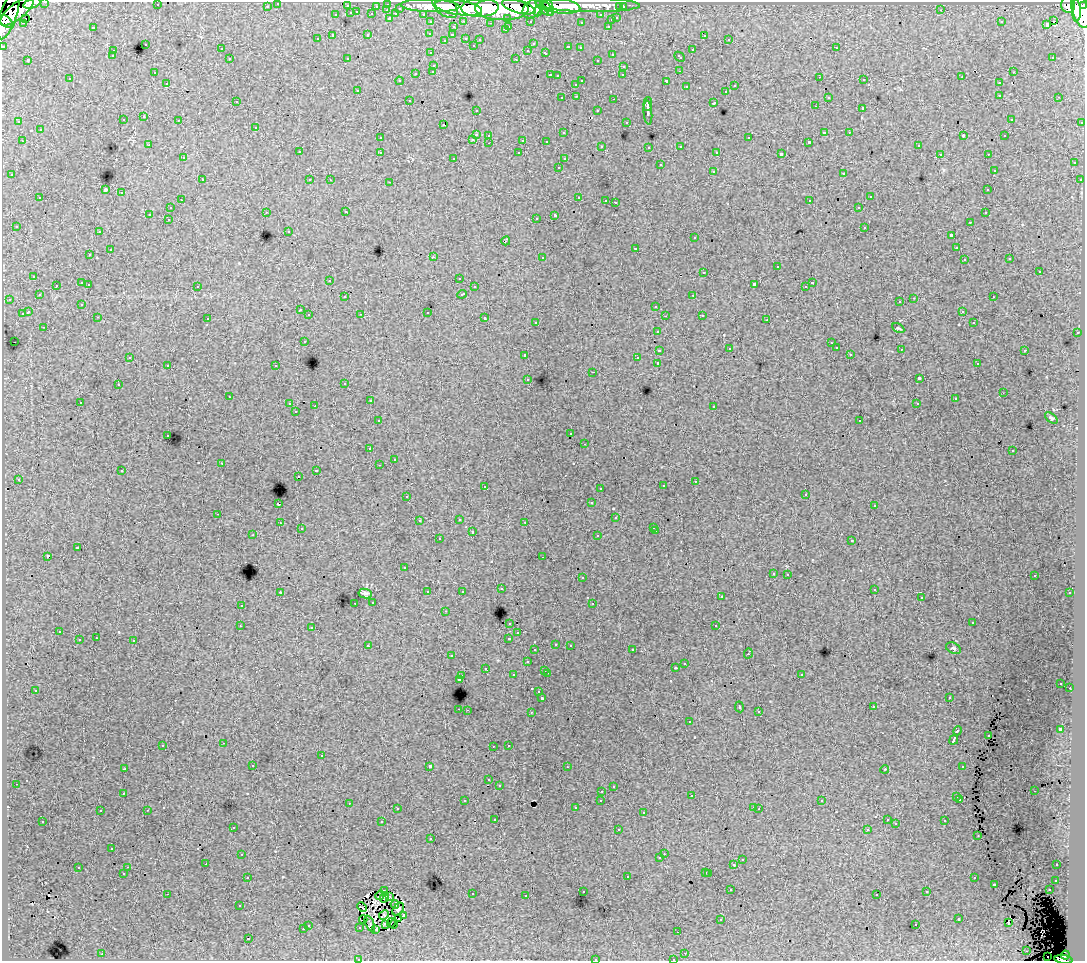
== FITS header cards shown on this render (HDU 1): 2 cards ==
NAXIS1  =                 1083
NAXIS2  =                  959

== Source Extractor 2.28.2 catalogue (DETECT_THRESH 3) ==
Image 1083 x 959 px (HDU 1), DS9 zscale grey, 1 PNG px = 1 image px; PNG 1087 x 963 px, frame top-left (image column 1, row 959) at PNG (2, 2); each listed source drawn as its Kron ellipse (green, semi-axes under 4 px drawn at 4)
Background 65.1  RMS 0.67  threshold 2.01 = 3 sigma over >= 5 px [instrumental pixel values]
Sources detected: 539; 10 with non-positive FLUX_AUTO (blend fragments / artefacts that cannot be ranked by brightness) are neither listed nor drawn; of the other 529, the 500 brightest by FLUX_AUTO listed and drawn (29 fainter detections omitted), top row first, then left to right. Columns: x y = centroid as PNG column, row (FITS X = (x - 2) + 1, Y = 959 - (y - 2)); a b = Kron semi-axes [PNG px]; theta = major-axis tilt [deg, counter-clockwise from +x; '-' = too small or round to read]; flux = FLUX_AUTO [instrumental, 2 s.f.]
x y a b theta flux
45 2 3 2 - 2200
32 3 9 4 20 32000
278 3 3 3 - 1600
388 4 3 3 - 3100
157 5 2 2 - 51
590 5 50 7 -1 100000
1068 5 8 7 - 63000
267 6 3 3 - 1200
347 6 3 3 - 560
376 6 3 2 - 760
430 6 29 6 -2 170000
445 6 15 9 -41 120000
558 6 22 7 -7 150000
1084 6 4 3 - 36000
519 7 17 6 -16 200000
548 7 9 3 -69 59000
620 7 3 3 - 900
623 7 3 3 - 1900
400 8 3 3 - 620
459 8 24 7 -9 320000
480 8 18 9 2 290000
545 8 10 5 -42 96000
502 9 27 11 -1 470000
532 9 11 8 44 170000
1080 9 19 8 -75 300000
387 10 3 2 - 300
941 10 3 2 - 74
17 11 20 8 39 190000
538 11 6 4 70 51000
1076 11 11 4 -89 110000
357 12 3 2 - 260
351 13 3 3 - 630
372 14 3 3 - 800
396 14 3 3 - 770
423 14 3 2 - 1400
8 15 25 8 72 210000
336 15 3 3 - 230
601 15 3 3 - 1200
25 18 2 2 - 330
390 18 3 3 - 810
508 18 3 3 - 770
617 18 3 3 - 380
611 20 3 3 - 190
6 21 7 5 -37 83000
464 21 3 2 - 310
530 21 3 3 - 820
1054 21 3 2 - 83
431 22 3 3 - 1600
581 22 3 2 - 48
1001 22 3 3 - 82
23 23 3 2 - 150
490 23 3 2 - 48
1047 24 4 3 - 260
509 26 3 2 - 270
608 26 3 3 - 300
93 27 3 3 - 500
453 27 3 3 - 230
505 30 3 3 - 150
430 33 4 4 - 94
368 35 3 3 - 360
452 35 3 3 - 150
704 35 3 3 - 170
333 36 3 3 - 1300
466 38 3 3 - 120
317 39 3 3 - 160
729 39 3 2 - 87
445 40 3 3 - 87
480 40 3 3 - 150
145 44 3 3 - 290
533 44 3 3 - 140
473 45 3 3 - 97
3 46 3 3 - 3400
568 47 3 3 - 420
580 48 3 3 - 140
836 48 3 2 - 250
221 49 3 3 - 260
528 50 3 3 - 200
692 50 3 3 - 350
113 51 3 3 - 270
431 53 3 2 - 79
546 53 4 3 - 330
612 54 3 3 - 270
112 56 3 3 - 110
680 57 6 3 -43 420
1053 57 3 2 - 190
347 58 3 2 - 41
230 59 3 3 - 270
516 59 3 2 - 580
28 60 3 3 - 54
597 60 3 3 - 220
434 65 3 3 - 310
624 66 3 3 - 280
433 71 3 3 - 130
679 71 3 2 - 46
154 72 3 3 - 130
1013 72 3 2 - 190
416 73 3 3 - 390
550 75 3 2 - 300
623 75 3 2 - 68
557 76 3 2 - 58
820 77 2 2 - 110
962 77 3 2 - 50
70 79 3 3 - 190
864 80 3 2 - 150
399 81 4 4 - 140
582 81 3 2 - 390
666 81 3 3 - 980
167 83 3 2 - 120
999 83 3 3 - 270
576 84 3 3 - 190
735 86 3 3 - 220
686 87 3 3 - 240
358 90 3 3 - 130
726 91 3 2 - 87
1000 95 3 3 - 180
577 96 3 2 - 190
828 97 3 3 - 130
1059 97 3 2 - 160
562 98 3 3 - 170
614 99 3 2 - 380
409 100 3 2 - 200
236 101 3 2 - 65
714 103 3 3 - 730
648 104 7 2 86 2100
815 106 2 2 - 43
863 108 3 3 - 1200
476 110 3 2 - 170
598 111 3 3 - 240
648 112 12 4 -85 2000
144 117 3 3 - 200
1011 119 3 3 - 96
123 120 3 3 - 180
179 120 3 2 - 91
19 122 3 3 - 160
626 122 3 2 - 69
1082 122 3 3 - 430
443 125 3 2 - 68
256 127 3 3 - 230
40 130 3 3 - 390
824 132 4 2 - 430
849 132 3 2 - 110
563 133 3 3 - 200
476 134 3 3 - 730
489 135 3 3 - 160
963 135 3 2 - 280
1005 136 3 3 - 190
380 138 3 3 - 180
749 138 3 3 - 340
473 139 3 2 - 240
523 140 3 3 - 460
22 141 3 2 - 220
546 141 3 3 - 110
809 142 3 3 - 56
489 143 3 2 - 260
149 145 3 2 - 85
918 145 3 3 - 120
602 146 3 3 - 170
681 146 3 3 - 200
649 147 3 3 - 140
299 152 3 3 - 240
380 152 3 3 - 200
717 152 3 3 - 170
519 153 3 3 - 230
781 154 4 3 - 1500
940 154 3 3 - 110
988 154 3 2 - 140
183 158 3 3 - 170
454 158 3 3 - 150
564 159 3 3 - 130
1074 163 3 3 - 210
660 165 3 3 - 490
559 167 3 2 - 230
994 170 3 3 - 160
713 171 3 3 - 370
843 173 3 3 - 280
12 175 3 3 - 170
202 180 3 3 - 220
310 180 3 3 - 210
330 180 3 2 - 68
1080 180 3 3 - 140
390 182 3 2 - 330
105 190 4 3 - 3500
988 190 3 3 - 160
122 193 3 3 - 430
579 197 3 2 - 230
870 197 3 3 - 350
40 198 3 3 - 430
181 200 3 2 - 230
606 200 3 2 - 91
810 201 4 3 - 970
615 202 3 2 - 570
859 207 3 2 - 220
170 208 3 3 - 190
266 212 3 2 - 180
346 212 3 3 - 140
985 213 3 2 - 130
150 214 3 3 - 870
555 215 4 3 - 1400
536 218 3 2 - 74
168 219 3 2 - 160
970 222 3 2 - 160
16 226 3 3 - 190
865 227 3 3 - 370
288 231 3 3 - 110
99 232 3 2 - 130
951 235 3 3 - 1100
695 238 3 3 - 92
506 241 4 3 - 72
636 248 3 3 - 530
957 248 3 2 - 45
110 250 3 3 - 490
90 255 3 3 - 160
433 257 3 2 - 640
542 257 3 3 - 260
1010 259 3 3 - 140
964 260 3 2 - 180
777 267 3 3 - 600
1039 271 3 3 - 400
704 272 3 3 - 370
34 276 3 3 - 160
459 278 3 2 - 75
330 280 3 2 - 180
82 283 3 3 - 700
812 283 3 3 - 630
89 284 3 2 - 300
754 284 4 3 - 1300
56 285 3 2 - 150
197 286 3 3 - 340
474 287 3 3 - 170
805 287 3 2 - 48
462 294 5 3 - 590
39 295 3 3 - 130
693 295 3 2 - 210
345 297 3 3 - 210
993 297 3 2 - 220
914 298 3 2 - 170
9 299 3 2 - 140
900 302 3 3 - 210
82 304 3 3 - 130
656 306 3 3 - 300
300 310 3 3 - 160
962 311 3 3 - 240
28 312 4 3 - 970
428 312 3 3 - 460
22 314 3 3 - 640
361 314 3 2 - 86
309 315 3 3 - 260
702 315 3 2 - 210
665 316 3 2 - 64
98 317 3 2 - 140
485 318 3 3 - 430
208 319 3 2 - 82
767 320 3 2 - 130
536 322 3 3 - 230
974 323 3 3 - 75
44 327 3 2 - 200
898 328 6 4 -29 61
658 331 3 3 - 190
1077 333 3 2 - 300
304 341 3 3 - 240
14 342 2 2 - 51
831 343 3 2 - 58
836 348 3 3 - 210
729 349 3 3 - 44
901 349 2 2 - 41
659 350 4 3 - 900
1025 350 3 3 - 460
850 354 3 2 - 99
525 355 3 3 - 350
130 357 3 2 - 59
637 358 3 2 - 52
658 363 3 3 - 1900
977 364 3 3 - 85
168 365 3 3 - 230
276 366 3 3 - 290
593 372 3 2 - 670
919 378 4 3 - 1900
528 379 3 3 - 180
345 383 3 3 - 140
118 385 3 3 - 290
1003 393 2 2 - 76
229 397 3 2 - 76
955 399 3 3 - 77
370 401 3 3 - 160
80 402 3 2 - 110
917 403 3 2 - 53
290 404 3 3 - 340
315 406 2 2 - 380
714 406 3 2 - 200
296 412 3 2 - 130
1051 418 7 4 -39 68
378 421 3 3 - 260
860 421 3 3 - 100
571 434 3 3 - 170
168 435 3 2 - 300
585 444 3 2 - 190
370 449 3 3 - 200
1013 451 3 3 - 130
394 459 3 2 - 54
222 463 3 2 - 150
379 465 3 2 - 53
316 470 3 2 - 310
122 471 3 3 - 250
298 477 2 2 - 110
18 479 3 3 - 140
695 481 3 2 - 140
485 486 3 2 - 200
663 486 3 3 - 190
600 488 3 2 - 130
806 494 3 2 - 88
407 496 3 3 - 59
591 503 3 3 - 180
278 504 3 3 - 1200
874 506 3 2 - 63
218 514 3 2 - 230
616 518 3 3 - 410
459 519 3 3 - 340
419 521 3 3 - 140
525 522 3 2 - 120
280 523 3 3 - 190
654 527 3 3 - 220
301 529 3 3 - 170
656 531 3 2 - 270
472 532 3 3 - 550
253 535 3 2 - 100
598 536 3 3 - 350
439 539 3 3 - 190
852 541 3 3 - 310
77 548 4 3 - 620
48 556 3 3 - 1000
543 557 3 2 - 160
404 568 3 3 - 140
773 573 3 3 - 280
788 574 3 3 - 210
1034 576 3 2 - 86
582 578 3 3 - 300
501 589 3 3 - 180
874 589 3 3 - 260
462 591 3 3 - 98
428 592 3 3 - 300
280 593 4 3 - 43
365 593 7 5 -10 160
1070 593 3 3 - 250
721 597 3 3 - 210
921 598 2 2 - 40
373 602 3 3 - 310
355 603 2 2 - 74
593 603 3 2 - 180
241 605 3 3 - 280
445 611 3 2 - 260
510 623 3 3 - 300
972 623 3 3 - 110
240 626 3 3 - 58
716 626 3 3 - 420
312 627 3 3 - 240
59 632 3 3 - 280
518 633 3 3 - 130
96 638 3 2 - 160
509 638 3 3 - 450
79 640 3 3 - 440
134 641 3 3 - 650
556 644 3 3 - 310
570 645 3 2 - 240
368 646 4 3 - 230
953 648 8 5 -26 87
535 650 3 3 - 200
632 650 3 2 - 200
748 653 5 3 - 460
452 656 3 2 - 100
527 662 3 3 - 320
685 663 3 2 - 110
485 668 3 3 - 190
675 668 3 3 - 85
545 670 3 2 - 270
547 673 3 2 - 430
801 674 3 3 - 250
513 675 3 3 - 320
462 676 3 2 - 240
459 679 3 3 - 690
1061 683 3 3 - 130
1070 688 3 2 - 170
35 690 3 3 - 190
539 692 3 3 - 210
542 698 3 3 - 1700
949 698 3 2 - 160
739 707 5 3 - 45
873 707 3 2 - 140
459 709 3 2 - 170
467 710 2 2 - 150
531 712 3 2 - 160
759 712 3 3 - 46
690 722 3 3 - 270
1060 729 4 3 - 2400
957 731 5 3 - 680
988 735 3 2 - 42
954 740 5 3 - 2200
224 743 3 2 - 210
163 745 3 3 - 310
509 745 3 2 - 59
493 746 3 2 - 63
321 756 3 3 - 260
253 765 3 2 - 160
430 766 3 3 - 2200
963 766 3 3 - 400
567 767 3 2 - 89
125 768 3 3 - 45
885 769 4 3 - 45
489 780 3 3 - 190
16 784 3 2 - 140
499 785 3 3 - 220
613 786 3 3 - 130
602 791 3 2 - 220
1034 791 3 2 - 160
123 793 3 2 - 120
692 796 3 2 - 130
957 797 3 3 - 120
960 799 3 2 - 130
601 800 3 3 - 190
465 801 3 3 - 170
822 801 3 3 - 130
349 803 3 2 - 230
753 807 3 2 - 200
575 808 3 3 - 120
397 809 3 3 - 130
759 809 3 2 - 52
147 810 3 2 - 320
100 811 3 2 - 110
644 812 3 3 - 280
495 819 3 3 - 170
887 820 3 3 - 210
43 821 3 3 - 150
945 821 3 3 - 270
382 822 3 3 - 600
896 824 3 3 - 72
233 827 3 3 - 260
867 829 3 2 - 110
618 830 3 2 - 120
978 835 3 2 - 58
431 839 3 3 - 170
112 849 3 2 - 59
242 854 3 2 - 170
664 854 3 2 - 160
660 858 3 3 - 200
742 860 3 3 - 250
206 864 2 2 - 140
734 865 3 3 - 570
1057 865 3 3 - 230
128 867 3 2 - 210
78 868 3 3 - 330
706 872 3 3 - 300
123 873 3 2 - 46
709 873 3 3 - 360
627 876 3 3 - 430
248 877 3 2 - 220
974 878 3 3 - 250
1056 880 3 3 - 170
994 884 3 3 - 630
731 890 3 2 - 190
1049 890 3 2 - 310
384 891 3 2 - 51
583 891 3 3 - 240
927 892 3 3 - 260
167 894 3 2 - 560
472 894 3 2 - 220
877 894 3 3 - 76
380 895 5 3 - 190
390 896 3 3 - 57
526 896 3 2 - 110
384 897 5 3 - 66
395 904 4 2 - 110
240 905 3 3 - 150
362 907 5 2 - 96
398 909 7 5 54 290
384 915 5 3 - 81
403 915 3 2 - 45
399 918 3 2 - 91
363 919 4 2 - 50
721 919 3 2 - 46
959 919 3 3 - 350
391 923 5 2 - 50
1008 923 3 2 - 75
370 924 8 3 -66 120
385 924 4 2 - 140
394 924 4 2 - 72
308 925 3 3 - 260
916 925 3 2 - 82
360 927 3 3 - 240
303 929 3 3 - 270
376 929 3 2 - 56
678 932 3 2 - 52
248 939 3 3 - 790
1027 951 3 2 - 40
685 953 3 2 - 180
102 954 3 2 - 290
1065 955 4 4 - 36000
1048 957 2 2 - 140
358 959 3 2 - 150
595 959 3 3 - 240
673 959 3 2 - 240
1063 959 9 4 -7 45000
At the frame edge (FLAGS 8, measured only in part): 9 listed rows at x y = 45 2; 32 3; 278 3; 1084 6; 3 46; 358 959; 595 959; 673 959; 1063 959
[29 fainter detections neither listed nor drawn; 10 non-positive-flux detections neither listed nor drawn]